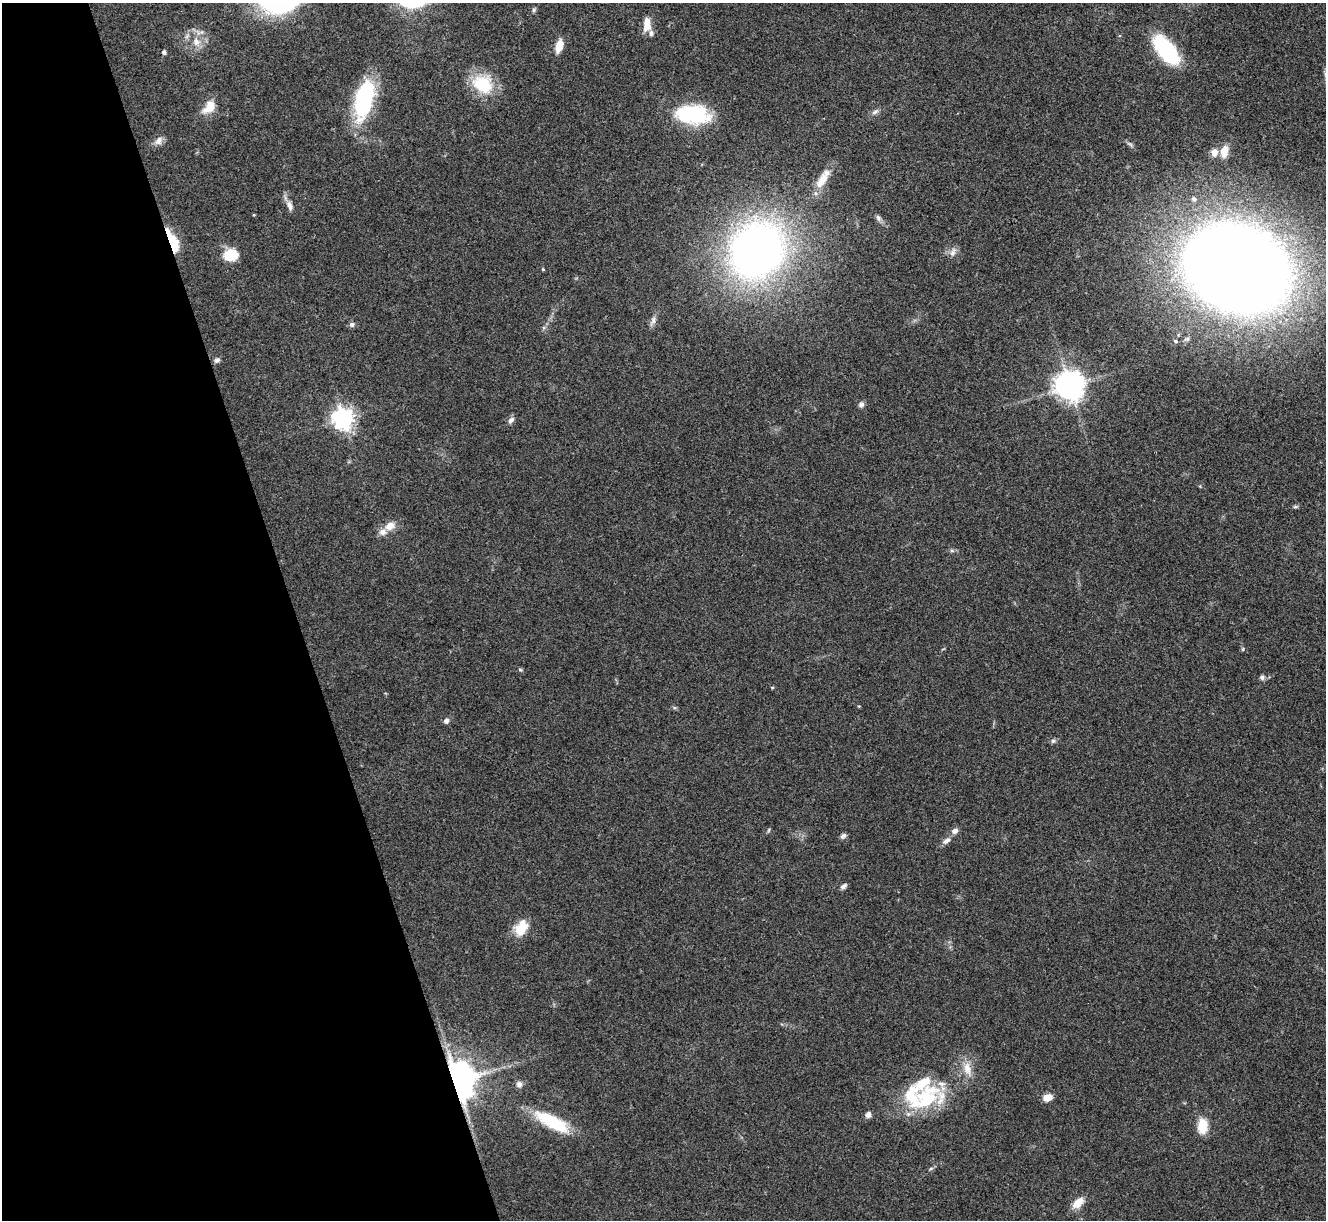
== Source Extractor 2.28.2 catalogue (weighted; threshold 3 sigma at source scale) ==
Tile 5 of 4 x 4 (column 1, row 2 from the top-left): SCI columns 2-1325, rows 2581-3798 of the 5300 x 5287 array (HDU 1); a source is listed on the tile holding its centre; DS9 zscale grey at full resolution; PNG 1328 x 1222 px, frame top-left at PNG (2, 3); no overlay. Shown black and unused: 22% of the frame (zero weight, under 3 of 4 exposures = <1% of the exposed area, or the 3 px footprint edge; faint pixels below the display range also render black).
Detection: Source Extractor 2.28.2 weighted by HDU 2 'WHT'; one run over the whole footprint, this tile lists its part. Background 0.0571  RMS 0.0056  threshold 0.0253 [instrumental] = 3 sigma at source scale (4.5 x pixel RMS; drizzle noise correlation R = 1.50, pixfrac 1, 0.05/0.05 arcsec/px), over >= 5 px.
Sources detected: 66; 1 cosmic-ray / hot-pixel residue — not listed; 8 inside a brighter listed object's ellipse — not listed separately; the other 57 listed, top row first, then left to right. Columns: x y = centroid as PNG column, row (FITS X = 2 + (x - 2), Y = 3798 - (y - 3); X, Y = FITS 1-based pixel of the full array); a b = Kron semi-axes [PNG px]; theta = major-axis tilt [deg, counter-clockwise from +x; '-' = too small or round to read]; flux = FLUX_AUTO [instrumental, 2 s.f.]
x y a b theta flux
534 10 6 6 - 1.1
647 24 16 8 88 7.6
196 42 12 11 - 5.7
559 46 14 7 74 7.3
1166 50 22 11 -50 75
164 52 5 4 - 1.4
483 84 25 21 -31 24
364 100 43 18 75 59
209 107 19 12 51 9.4
875 112 11 5 36 1.9
692 114 39 20 -6 42
158 141 14 9 49 3.3
1224 151 14 8 78 6.1
1214 153 9 8 - 3.4
822 181 24 11 57 9.5
1194 199 6 6 - 2
289 206 15 8 -73 3.5
254 215 4 3 - 0.48
878 218 9 7 -70 1.9
173 243 25 9 -71 16
757 250 57 50 55 340
953 252 14 7 64 2.8
230 255 17 13 8 12
543 269 4 3 - 0.61
1237 269 83 63 -20 1200
653 320 15 6 65 2.8
352 324 7 7 - 1.6
1175 341 5 4 - 0.8
217 360 8 6 33 1.5
1069 386 9 8 - 860
861 404 8 7 - 1.7
343 419 8 7 - 340
511 420 10 6 50 2.1
1295 507 6 4 1 0.87
390 526 15 10 26 6
952 551 6 4 -1 1.1
1243 649 5 5 - 0.8
520 670 6 4 -2 0.72
1262 677 7 6 - 1.5
772 687 5 3 - 0.53
446 721 7 6 - 2.1
1053 741 6 6 - 1.3
769 830 6 4 87 0.72
955 831 9 7 34 2.5
843 836 8 6 46 1.6
947 841 13 7 40 2.7
843 886 9 5 37 1.8
521 928 17 11 63 15
457 1081 9 8 - 1700
519 1084 8 7 - 2.3
926 1098 54 30 26 48
1047 1098 9 6 12 6.4
868 1115 8 7 - 2.1
552 1122 45 14 -28 27
1202 1126 13 9 88 13
931 1168 6 4 20 0.87
1078 1203 15 9 45 7.1
Overlapping masked pixels (flux is a lower limit): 2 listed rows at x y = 173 243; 457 1081
Isophote crosses this tile's border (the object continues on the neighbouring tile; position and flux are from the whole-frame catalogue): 1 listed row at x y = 1237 269